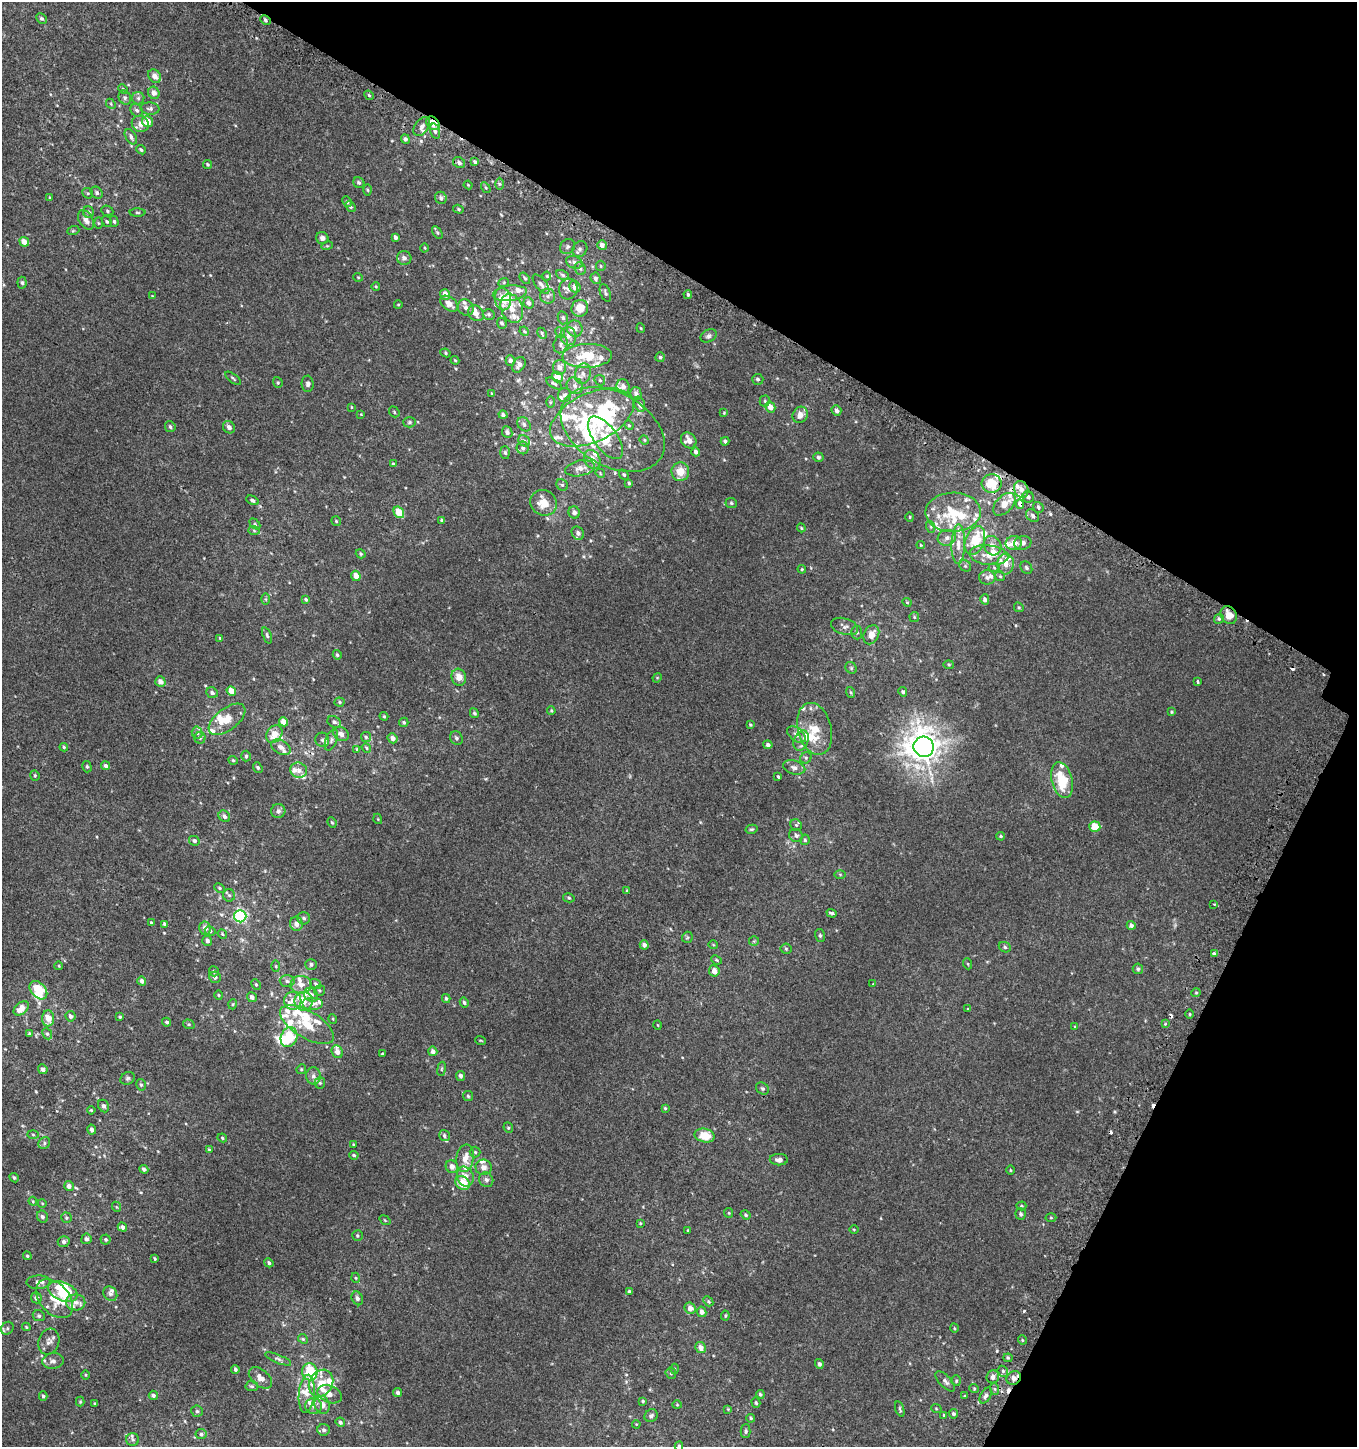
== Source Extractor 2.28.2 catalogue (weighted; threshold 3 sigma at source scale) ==
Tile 8 of 4 x 4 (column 4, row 2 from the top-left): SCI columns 4305-5659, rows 2938-4382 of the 5982 x 5886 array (HDU 1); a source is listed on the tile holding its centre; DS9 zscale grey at full resolution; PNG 1359 x 1449 px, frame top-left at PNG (2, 2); each listed source drawn as its Kron ellipse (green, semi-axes under 4 px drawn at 4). Shown black and unused: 27% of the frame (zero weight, under 2 of 3 exposures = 3% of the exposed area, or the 3 px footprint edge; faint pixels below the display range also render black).
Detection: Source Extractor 2.28.2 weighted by HDU 2 'WHT'; one run over the whole footprint, this tile lists its part. Background 0.00219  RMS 0.0056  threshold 0.0251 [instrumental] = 3 sigma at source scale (4.5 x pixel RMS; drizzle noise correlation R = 1.50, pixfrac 1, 0.0396/0.0396 arcsec/px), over >= 5 px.
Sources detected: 563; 8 inside a brighter object's white glare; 5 cosmic-ray / hot-pixel residue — neither listed nor drawn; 92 inside a brighter listed object's ellipse — not listed separately; the other 458 listed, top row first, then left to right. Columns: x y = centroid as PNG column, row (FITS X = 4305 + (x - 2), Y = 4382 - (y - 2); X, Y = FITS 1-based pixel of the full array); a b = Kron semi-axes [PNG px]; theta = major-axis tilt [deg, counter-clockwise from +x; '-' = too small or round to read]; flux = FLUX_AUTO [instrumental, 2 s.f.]
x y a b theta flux
41 18 6 4 -44 1.1
265 20 5 4 - 0.91
155 76 7 6 - 3.5
123 89 5 3 - 0.57
154 93 6 5 - 3
369 95 5 4 - 0.76
125 98 7 6 - 1.2
138 98 6 6 - 1.2
111 104 5 4 - 0.79
150 108 9 6 -3 1.5
137 110 7 5 -43 1.3
147 122 5 5 - 6.5
433 123 8 5 -46 6.6
140 124 9 8 - 3.8
422 126 10 6 53 2.6
435 131 8 5 -74 1.5
131 137 8 5 -59 1.6
405 139 5 4 - 1.3
141 150 5 4 - 0.83
475 162 4 3 - 0.87
459 163 6 5 - 1.9
207 164 4 4 - 0.68
359 183 6 5 - 1.1
499 184 6 4 -90 0.9
468 185 4 3 - 0.49
486 188 6 3 -58 0.57
368 190 5 3 - 0.67
88 193 6 5 - 0.73
97 193 6 5 - 1.4
50 198 3 3 - 0.51
441 198 6 5 - 1.4
347 202 5 3 - 0.76
350 207 6 4 -47 0.93
458 209 5 4 - 0.75
107 211 6 5 - 0.85
89 212 6 5 - 1.3
137 212 8 4 -1 0.73
86 220 10 7 -59 2.9
114 221 5 4 - 0.73
107 222 6 4 -57 0.85
98 223 5 4 - 0.53
73 231 6 4 19 0.64
437 232 7 4 -58 0.76
395 237 4 3 - 1.7
322 238 6 6 - 2
24 242 5 4 - 4.4
602 245 5 4 - 2.3
327 246 5 3 - 0.57
567 247 8 7 - 1.5
425 248 4 3 - 0.45
580 249 8 7 - 1.6
404 258 7 7 - 1.9
574 262 8 6 -21 1.7
601 266 5 4 - 0.7
580 269 6 5 - 1.1
563 275 6 4 -28 0.97
547 276 4 4 - 0.5
358 277 5 3 - 0.45
525 278 6 4 -51 0.84
596 278 6 5 - 1.3
504 282 5 3 - 0.54
22 283 6 4 -84 1.1
541 284 11 5 -52 1.8
376 287 4 3 - 0.44
575 287 6 5 - 3.3
568 289 10 9 - 2.6
510 293 17 7 7 4.2
605 293 9 5 -70 1.2
445 294 5 5 - 4.9
688 294 4 3 - 0.9
152 296 3 3 - 0.35
548 296 7 7 - 1.8
503 299 11 8 -80 8.9
529 303 6 5 - 2.1
449 304 10 6 -36 4
398 305 4 3 - 0.36
466 307 8 7 - 2
512 308 15 10 -70 6.2
580 308 8 8 - 7.9
476 313 8 7 - 3.4
489 314 6 5 - 0.91
563 318 6 5 - 1
502 323 5 4 - 1.1
641 328 4 4 - 0.49
575 329 8 7 - 2.5
524 331 5 3 - 0.52
542 333 6 4 -64 0.8
560 333 5 4 - 0.88
568 336 9 8 - 2.6
708 336 8 6 29 1.4
561 344 9 6 74 1.8
445 353 5 4 - 0.71
587 356 25 12 2 16
660 357 5 5 - 0.73
455 360 4 3 - 0.55
510 361 5 4 - 2.2
519 365 8 5 58 2.2
560 367 7 6 - 3.5
583 374 10 8 76 2.9
557 377 6 5 - 7.2
233 378 9 3 -37 0.84
758 379 5 5 - 1.1
600 380 6 5 - 0.79
278 382 5 4 - 0.72
554 383 9 3 -31 0.93
308 384 8 6 -87 1.4
575 386 9 7 -49 2.4
623 386 7 6 - 2.7
492 393 3 3 - 0.49
636 394 6 5 - 2.1
564 395 7 6 - 1.6
765 401 5 5 - 0.85
550 402 6 4 89 0.63
640 404 8 5 -73 1.8
351 407 4 3 - 0.38
770 407 6 5 - 4.4
836 410 5 4 - 1.9
394 412 6 4 -50 0.76
724 413 4 4 - 0.47
361 414 3 3 - 0.37
503 415 4 4 - 1.2
800 415 8 7 - 3.4
592 417 45 24 25 34
409 422 6 5 - 0.92
524 424 8 6 -48 1.4
629 425 5 4 - 0.69
170 427 5 5 - 1
229 427 7 5 -46 2
613 429 56 36 -30 41
507 432 6 5 - 1.5
605 438 25 11 -53 12
644 440 5 4 - 0.59
689 440 8 7 - 3.7
524 441 6 5 - 1.2
725 441 4 3 - 1.1
523 448 6 6 - 1.3
696 452 4 3 - 1.8
505 453 6 5 - 1.1
818 457 5 5 - 1.1
592 459 10 7 -63 4.3
393 464 4 3 - 0.91
580 468 15 7 11 3.9
680 472 9 9 - 7.5
600 473 5 3 - 0.53
624 475 5 4 - 0.74
629 483 4 4 - 0.61
992 484 10 9 - 15
562 485 6 5 - 0.91
1021 489 8 7 - 3.6
1028 497 6 5 - 1.2
252 500 6 4 -28 1.2
544 503 14 12 -34 9.5
731 503 6 5 - 0.8
1004 504 13 8 46 6.2
1020 504 5 4 - 3.9
1038 507 6 5 - 1.1
399 512 6 4 -54 10
574 512 6 5 - 2.2
953 512 27 19 1 22
1033 516 7 5 -48 1.6
910 517 4 4 - 0.52
442 520 4 4 - 0.93
336 521 5 4 - 0.69
255 524 6 4 -45 0.68
931 527 6 4 -72 0.7
801 528 4 3 - 0.55
254 531 6 4 -2 0.75
578 533 7 6 - 2.1
947 538 9 7 19 2.7
975 540 15 9 69 16
1014 543 8 7 - 5.1
1023 543 9 6 10 2.4
958 544 20 6 89 5.5
921 545 4 4 - 0.51
992 546 10 8 -63 3.9
361 554 5 4 - 0.74
989 555 19 10 -6 7.8
1006 564 10 8 85 4.5
965 566 6 5 - 1.1
994 568 5 3 - 0.57
1026 568 7 5 -55 1.1
802 569 4 4 - 0.52
356 576 5 4 - 4.4
1000 576 5 4 - 0.74
987 577 8 7 - 2
266 599 6 4 -89 0.67
985 599 5 4 - 1.6
306 600 4 3 - 0.78
907 602 4 4 - 0.51
1019 607 5 4 - 0.62
1229 615 9 7 -55 6.1
914 617 5 5 - 0.62
1219 619 5 4 - 0.9
844 626 14 8 -17 2.3
857 632 7 5 -88 1.1
267 635 8 4 -71 1
871 635 10 7 63 4.8
220 638 4 4 - 0.65
337 655 5 4 - 0.93
949 665 5 4 - 0.65
851 668 6 5 - 0.88
459 677 8 7 - 4.9
657 678 5 4 - 0.51
160 682 5 5 - 3.4
1198 682 3 3 - 1
231 691 5 4 - 5.2
850 692 5 3 - 0.56
903 692 5 4 - 1
212 693 6 5 - 1.3
340 702 5 4 - 0.71
551 711 4 3 - 0.61
1171 712 4 4 - 0.52
474 713 5 4 - 0.93
384 716 4 3 - 0.6
227 719 21 11 37 9.3
284 722 5 4 - 4.8
334 722 7 5 -30 1.4
404 722 5 4 - 0.9
750 725 4 3 - 0.63
815 729 26 16 -76 12
197 733 6 5 - 1.4
274 734 9 7 54 6.6
341 734 8 6 -33 2.7
796 735 10 6 -39 2.2
366 737 5 5 - 0.76
200 738 5 5 - 0.92
393 738 5 5 - 2.7
456 738 7 6 - 1.2
322 740 7 7 - 1.4
331 740 11 5 68 1.8
801 741 10 7 67 2.4
768 745 4 4 - 1.6
64 747 4 3 - 0.61
281 747 10 6 -28 2.7
924 747 10 10 - 780
366 748 5 4 - 0.7
357 749 4 3 - 0.52
246 756 5 4 - 1.1
806 758 6 5 - 0.9
233 760 5 4 - 0.61
106 766 4 4 - 1.4
87 767 6 4 -74 0.82
794 767 11 7 -15 2.3
258 768 6 4 -52 0.99
299 770 8 7 - 2.9
35 775 5 4 - 0.78
778 777 3 3 - 2
1062 780 18 10 -76 20
278 811 7 7 - 1.8
224 816 6 5 - 1.9
378 819 5 3 - 0.45
332 822 5 4 - 0.59
796 825 6 5 - 0.91
1095 827 5 5 - 14
752 829 6 4 14 0.76
796 835 7 6 - 1.5
1001 836 4 3 - 0.63
805 840 5 4 - 0.84
194 841 5 4 - 1.5
840 874 5 3 - 0.52
219 888 5 4 - 0.66
627 891 4 3 - 0.82
229 895 6 6 - 1.1
569 898 6 4 -15 0.75
1214 904 3 3 - 0.68
832 913 5 3 - 1.5
240 916 6 6 - 72
304 918 6 6 - 1.4
152 923 3 3 - 0.78
165 924 4 3 - 1.1
296 924 7 6 - 3.3
1131 925 4 4 - 1.2
205 928 7 5 -82 2.8
210 931 5 4 - 1.1
222 934 5 4 - 0.58
820 935 6 5 - 0.93
687 937 6 5 - 0.8
207 941 5 4 - 1.7
754 941 5 5 - 0.72
644 945 4 4 - 1.9
713 945 4 4 - 0.54
1005 947 6 5 - 0.99
786 949 5 5 - 0.75
1214 954 3 3 - 5.8
716 960 5 4 - 0.7
311 964 6 5 - 1.5
968 964 5 3 - 0.56
59 966 4 3 - 0.4
276 966 6 4 -88 0.55
1138 969 5 5 - 0.9
214 971 5 4 - 1.1
714 971 6 5 - 3.8
215 977 6 5 - 1.6
142 981 4 4 - 2.1
287 981 7 6 - 1.6
256 984 5 4 - 0.69
316 984 6 4 -35 0.93
873 984 3 3 - 0.57
301 985 10 9 - 4
38 990 10 7 -47 17
319 990 5 5 - 0.8
1196 993 5 3 - 0.5
219 995 5 3 - 0.49
311 995 7 6 - 2.7
252 997 5 5 - 1.9
446 998 4 4 - 0.89
293 1001 9 8 - 4
303 1001 9 9 - 6.1
464 1002 5 4 - 0.88
233 1004 5 3 - 0.53
312 1004 10 6 0 3.1
21 1008 9 5 40 6.9
968 1009 4 3 - 0.43
1190 1014 5 3 - 0.53
70 1016 5 5 - 1.6
120 1017 4 3 - 0.78
48 1018 8 6 86 7.1
333 1019 5 3 - 0.48
167 1022 4 4 - 0.94
189 1024 6 4 -19 0.72
1165 1024 4 2 - 0.39
307 1025 30 13 -31 14
658 1025 5 3 - 0.45
1075 1027 3 2 - 0.72
29 1034 4 3 - 0.63
47 1034 6 4 -66 0.93
289 1037 10 8 71 16
481 1040 5 2 - 0.4
433 1051 4 4 - 1.9
337 1052 6 5 - 4
382 1054 3 3 - 0.73
43 1069 5 4 - 1.7
301 1069 5 4 - 0.64
442 1069 7 3 81 0.66
313 1076 8 7 - 2.5
461 1076 5 4 - 1.5
128 1078 7 6 - 1.1
320 1083 5 5 - 0.94
141 1085 6 4 -73 0.82
762 1089 7 5 -36 0.99
468 1096 5 4 - 0.77
104 1106 6 5 - 1.6
665 1108 4 4 - 0.68
91 1110 4 4 - 0.6
508 1128 5 4 - 0.75
92 1130 5 4 - 1.6
33 1134 5 3 - 0.57
444 1135 6 5 - 1.2
704 1136 10 7 -12 12
222 1138 5 4 - 0.71
44 1143 6 5 - 1.1
354 1145 3 3 - 0.6
209 1150 4 3 - 0.58
475 1152 5 5 - 0.79
354 1155 5 4 - 0.74
465 1158 14 8 81 5.8
779 1160 9 5 -1 2.2
452 1167 6 6 - 3.8
484 1167 8 7 - 2.9
144 1169 4 4 - 1.4
1010 1170 5 3 - 0.46
465 1177 10 8 -69 4.3
14 1178 5 4 - 0.88
486 1180 8 6 -57 2
462 1183 8 6 -43 9.4
69 1186 5 5 - 2.2
33 1201 4 4 - 0.51
42 1203 4 3 - 0.47
1021 1206 5 4 - 0.64
117 1207 5 3 - 0.47
729 1213 5 4 - 0.63
1021 1214 6 5 - 1.2
746 1215 5 4 - 0.85
42 1217 6 5 - 1.4
66 1218 5 5 - 0.83
1051 1218 5 3 - 0.57
385 1220 6 3 -37 0.53
640 1223 4 3 - 0.52
122 1227 5 4 - 1.9
854 1229 5 3 - 0.44
688 1230 3 3 - 0.49
357 1235 5 5 - 0.8
86 1239 5 5 - 1.9
106 1239 5 5 - 0.99
64 1242 6 5 - 1.5
27 1256 4 3 - 0.71
155 1258 4 3 - 0.66
269 1263 5 4 - 1.2
356 1278 5 3 - 0.53
38 1282 12 7 3 3.1
629 1291 3 3 - 0.62
63 1292 15 9 -22 19
110 1294 7 6 - 1.5
36 1298 5 5 - 1.8
357 1298 7 5 -63 1.5
55 1299 22 15 -49 11
708 1301 6 4 -48 0.78
76 1302 9 8 - 2.8
690 1308 6 5 - 3.7
702 1312 5 4 - 2.3
39 1316 6 5 - 1.2
725 1316 5 3 - 0.59
26 1327 4 3 - 0.53
7 1328 7 6 - 1.2
954 1328 4 3 - 0.43
303 1339 5 4 - 0.68
1022 1340 5 3 - 0.5
49 1341 13 10 71 3
701 1348 5 5 - 3.3
1008 1358 4 4 - 0.71
278 1359 14 3 -22 1.2
53 1361 10 8 6 2.6
819 1364 5 4 - 1.2
235 1369 4 4 - 1.1
675 1369 5 3 - 0.55
1003 1371 6 5 - 1
310 1372 8 7 - 18
671 1373 6 5 - 0.74
86 1375 5 3 - 0.45
993 1377 6 6 - 1.9
260 1378 13 8 -39 3.6
1014 1378 7 6 - 3.2
945 1381 13 5 -47 2
956 1381 5 4 - 0.76
321 1383 14 11 59 8
252 1386 6 5 - 0.92
974 1388 5 3 - 0.52
995 1389 6 4 -70 0.82
398 1392 4 4 - 1.3
307 1394 19 8 85 5.2
330 1394 13 8 -23 4.3
760 1394 4 4 - 1
153 1395 5 4 - 1.2
43 1396 5 4 - 0.93
965 1396 4 3 - 0.58
986 1396 9 5 58 1.7
643 1401 4 4 - 0.62
80 1402 5 4 - 0.55
95 1403 3 2 - 0.54
756 1403 5 4 - 0.75
322 1405 9 7 -73 3.9
677 1405 4 4 - 0.54
314 1406 8 8 - 2.3
936 1408 5 3 - 0.45
728 1409 4 4 - 0.43
900 1409 8 3 -73 0.91
197 1411 6 5 - 0.99
953 1414 5 4 - 1.2
944 1415 4 3 - 0.45
651 1416 7 6 - 1.2
751 1418 4 3 - 0.68
340 1422 5 4 - 1.2
636 1424 4 3 - 0.41
324 1430 6 6 - 1.4
746 1431 7 5 90 1
201 1434 5 5 - 1.3
133 1439 6 6 - 1.3
679 1446 4 4 - 1
Overlapping masked pixels (flux is a lower limit): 6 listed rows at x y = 265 20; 433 123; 992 484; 1020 504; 1229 615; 1014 1378
Isophote crosses this tile's border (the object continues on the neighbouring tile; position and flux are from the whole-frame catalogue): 1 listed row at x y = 679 1446
Unlisted compact peaks at least as high as the median listed source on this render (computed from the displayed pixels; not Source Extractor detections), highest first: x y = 1024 1311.